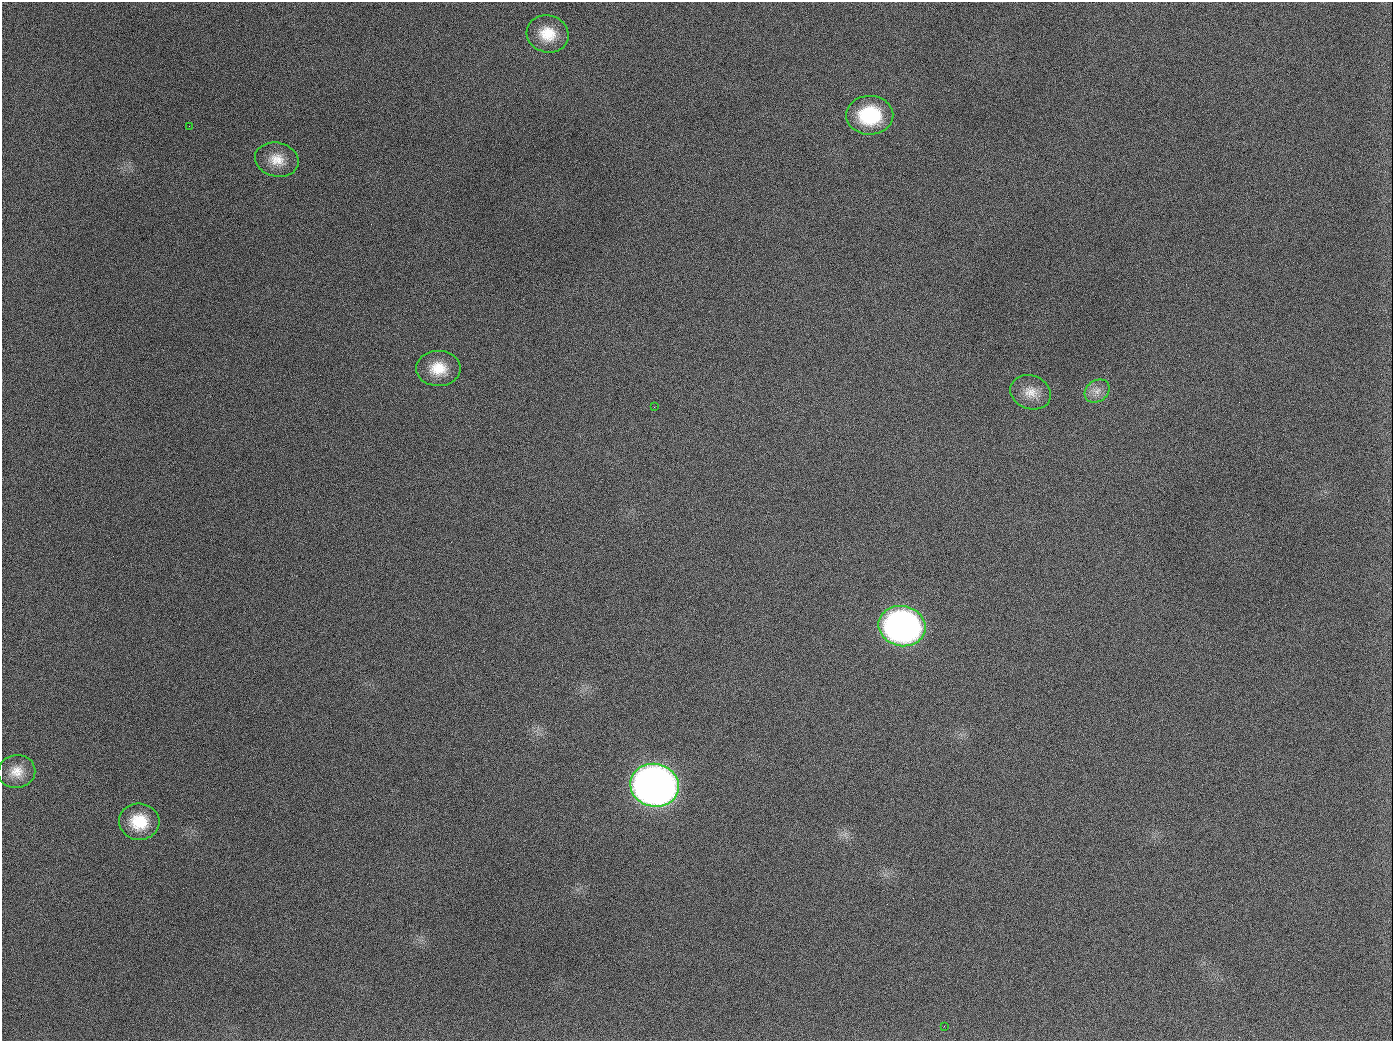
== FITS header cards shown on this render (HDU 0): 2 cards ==
NAXIS1  =                 1391
NAXIS2  =                 1039

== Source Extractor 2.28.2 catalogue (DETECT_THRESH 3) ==
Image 1391 x 1039 px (HDU 0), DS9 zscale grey, 1 PNG px = 1 image px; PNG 1395 x 1043 px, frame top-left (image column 1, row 1039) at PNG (2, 2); each listed source drawn as its Kron ellipse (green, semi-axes under 4 px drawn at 4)
Background 1600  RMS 72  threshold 216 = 3 sigma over >= 5 px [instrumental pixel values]
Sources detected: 13; all 13 listed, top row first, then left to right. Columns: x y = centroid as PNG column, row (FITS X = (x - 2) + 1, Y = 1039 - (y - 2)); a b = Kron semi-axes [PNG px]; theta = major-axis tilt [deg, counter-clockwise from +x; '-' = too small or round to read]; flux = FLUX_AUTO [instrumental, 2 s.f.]
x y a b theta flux
548 34 21 18 -13 1.3e+05
870 115 23 19 1 3.0e+05
189 126 2 2 - 5.3e+03
277 160 22 17 -13 9.3e+04
438 368 22 17 0 1.2e+05
1097 391 13 10 37 4.2e+04
1031 392 21 16 -21 7.8e+04
654 407 2 2 - 4.0e+03
902 626 24 20 -12 2.2e+06
17 772 19 16 10 7.7e+04
655 785 24 21 -12 5.2e+06
139 822 20 18 -5 1.6e+05
944 1026 3 2 - 4.2e+03